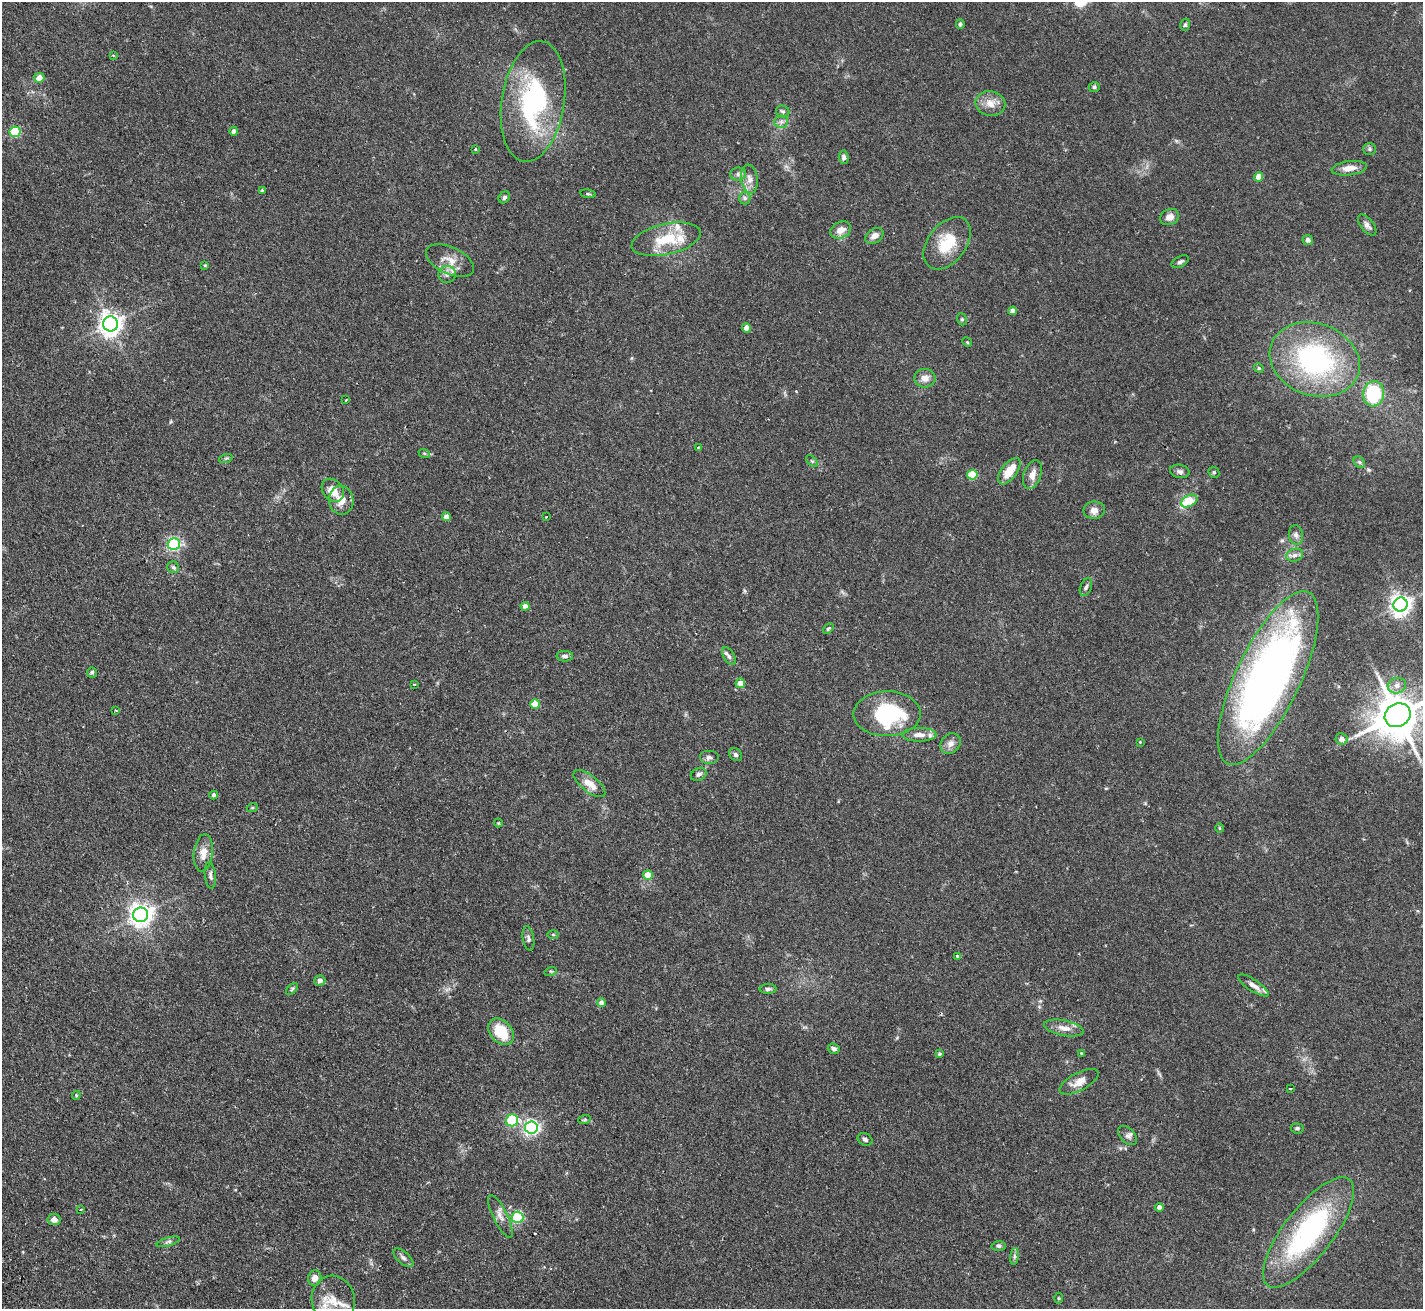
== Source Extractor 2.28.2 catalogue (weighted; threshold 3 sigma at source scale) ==
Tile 7 of 4 x 4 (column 3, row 2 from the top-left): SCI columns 2894-4314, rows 2931-4237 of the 5788 x 5729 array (HDU 1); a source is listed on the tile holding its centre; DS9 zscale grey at full resolution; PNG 1425 x 1311 px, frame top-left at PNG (2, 2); each listed source drawn as its Kron ellipse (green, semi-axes under 4 px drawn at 4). Shown black and unused: <1% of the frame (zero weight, under 2 of 3 exposures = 3% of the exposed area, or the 3 px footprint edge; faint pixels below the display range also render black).
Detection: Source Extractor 2.28.2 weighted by HDU 2 'WHT'; one run over the whole footprint, this tile lists its part. Background 0.073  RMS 0.0054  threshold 0.0241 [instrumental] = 3 sigma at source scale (4.5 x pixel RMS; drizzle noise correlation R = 1.50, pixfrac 1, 0.05/0.05 arcsec/px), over >= 5 px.
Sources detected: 140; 1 too faint to see at this stretch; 2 cosmic-ray / hot-pixel residue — neither listed nor drawn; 7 inside a brighter listed object's ellipse — not listed separately; the other 130 listed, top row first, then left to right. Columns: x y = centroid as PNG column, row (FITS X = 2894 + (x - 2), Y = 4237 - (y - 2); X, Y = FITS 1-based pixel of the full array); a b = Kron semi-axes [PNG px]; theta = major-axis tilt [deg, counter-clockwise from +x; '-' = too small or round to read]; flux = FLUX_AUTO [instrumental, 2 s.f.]
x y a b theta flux
960 24 5 4 - 0.92
1185 25 6 4 73 1
113 55 3 3 - 0.47
39 78 5 5 - 5
1094 87 5 5 - 0.8
533 101 61 31 81 73
990 103 15 12 -11 5.9
783 111 7 5 -22 1.1
781 122 7 6 - 1.6
234 131 4 4 - 1.8
15 132 5 5 - 42
475 149 3 2 - 0.84
1370 149 6 5 - 1.1
844 157 7 5 -84 1.4
1349 168 17 7 8 4.9
738 174 8 6 2 1.5
1258 177 5 4 - 7.4
749 179 14 8 -82 3.5
262 191 4 4 - 0.88
588 194 8 4 -8 0.74
504 197 6 5 - 1.1
745 198 6 5 - 1.2
1170 217 10 7 24 3.5
1367 225 12 6 -51 2.1
841 230 11 8 25 5.2
875 236 10 7 34 3.5
666 239 35 15 13 19
1308 240 5 5 - 2
947 243 29 19 52 18
450 261 26 13 -25 7.6
1180 262 9 5 28 1.3
205 265 4 3 - 0.62
447 274 9 8 - 2.8
1013 311 4 4 - 3.3
962 319 6 5 - 0.87
111 324 7 7 - 420
747 328 4 4 - 4.1
967 342 5 4 - 0.56
1315 360 46 36 -20 87
1259 368 5 4 - 0.71
925 378 10 9 - 3.8
1373 394 12 10 81 30
346 400 2 2 - 0.36
698 448 3 3 - 1.8
424 453 6 4 -19 0.64
226 458 7 4 19 0.77
812 461 7 4 -44 0.82
1359 462 6 5 - 0.95
1009 471 15 7 53 10
1180 471 10 6 -10 1.9
1214 472 6 5 - 0.71
1032 474 15 8 69 4.4
972 475 5 5 - 21
333 490 13 10 -50 7.6
341 500 14 12 -80 6.1
1189 501 9 5 29 15
1094 510 11 8 2 3.5
446 517 4 4 - 3.4
546 517 3 2 - 0.77
1296 535 10 7 -81 2.1
174 544 6 5 - 94
1295 555 8 6 15 1.9
173 567 6 5 - 1
1086 587 9 5 68 1.3
1401 605 7 7 - 330
525 606 4 4 - 2.5
828 628 6 4 42 0.99
565 656 8 5 -2 1.6
729 656 10 5 -58 1.6
92 672 5 5 - 1
1268 678 95 32 64 320
740 683 5 4 - 4.5
414 684 3 2 - 0.39
1397 686 9 7 16 3.1
535 704 5 4 - 10
116 711 4 2 - 0.45
887 714 33 22 1 43
1398 715 13 11 29 2200
919 735 17 7 1 4.3
1342 739 6 5 - 2.8
1140 742 3 3 - 0.36
951 744 11 9 47 3.3
736 755 7 5 -45 1.4
709 757 10 7 0 1.8
699 774 8 6 25 1.7
589 784 19 8 -38 6.6
214 795 4 4 - 1.4
252 808 5 3 - 0.57
498 823 4 4 - 0.48
1219 828 5 3 - 0.51
203 853 19 9 83 5.8
210 875 13 5 -84 1.7
648 875 5 4 - 10
141 915 7 7 - 390
553 935 5 3 - 0.52
528 938 12 5 -80 1.6
958 956 4 3 - 1.2
551 971 6 4 16 0.64
320 981 5 5 - 2.5
1253 985 18 6 -33 3.7
292 989 7 4 46 0.81
768 989 8 5 1 1.4
601 1002 4 4 - 2
1064 1028 20 7 -11 4.6
501 1032 15 10 -49 16
834 1049 6 5 - 1.5
1081 1053 3 2 - 0.5
940 1054 3 3 - 0.8
1079 1082 21 9 28 5.6
1290 1088 3 2 - 0.56
76 1095 4 4 - 0.61
512 1120 6 6 - 49
584 1120 6 4 18 0.75
531 1127 6 6 - 160
1297 1128 6 5 - 1
1127 1136 11 7 -46 2.1
865 1139 8 6 -24 1.3
1159 1207 4 4 - 2.1
81 1209 3 2 - 0.51
500 1216 23 7 -64 3.9
518 1217 6 5 - 58
54 1220 6 5 - 2.6
1308 1232 67 24 52 90
168 1242 12 4 16 1.4
999 1246 7 5 -2 1.1
1014 1256 8 4 82 1.2
403 1258 12 6 -41 2
315 1278 7 6 - 3.3
1058 1298 5 3 - 0.51
333 1300 25 21 -79 13
Overlapping masked pixels (flux is a lower limit): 1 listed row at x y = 1268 678
Isophote crosses this tile's border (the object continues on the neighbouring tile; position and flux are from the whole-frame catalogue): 3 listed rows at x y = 1398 715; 1308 1232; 333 1300